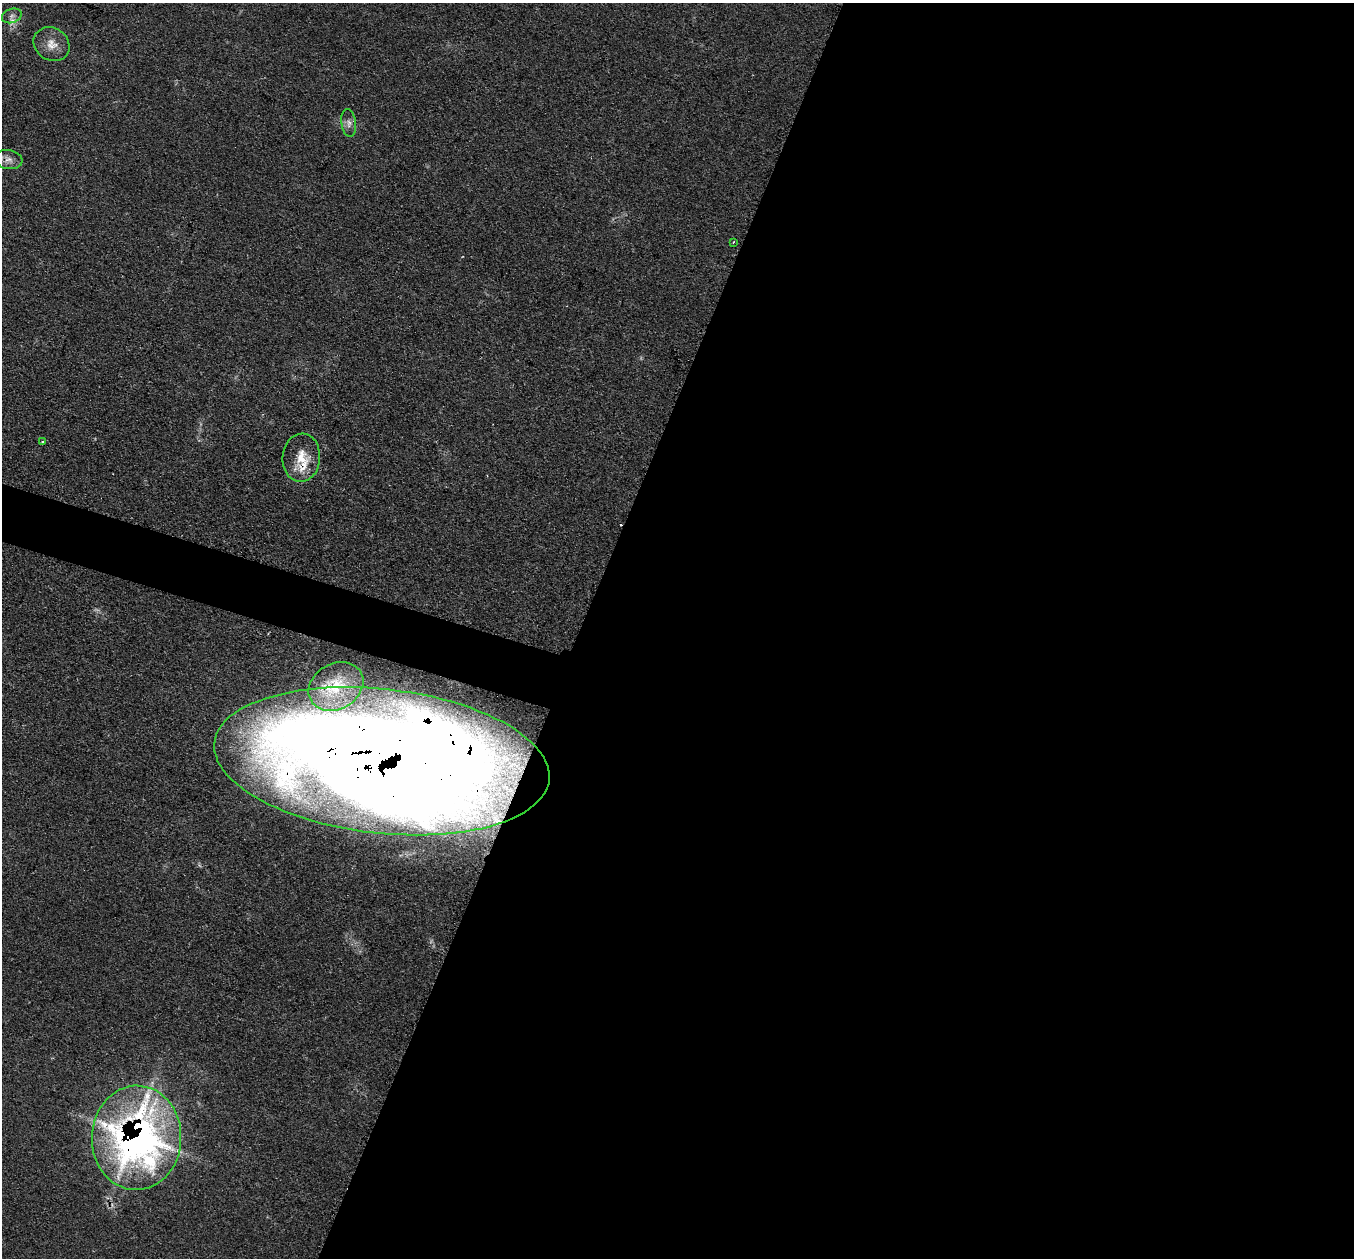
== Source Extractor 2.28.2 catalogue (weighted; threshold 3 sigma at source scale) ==
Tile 12 of 4 x 4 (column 4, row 3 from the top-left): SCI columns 4058-5409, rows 1528-2783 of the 5412 x 5432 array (HDU 1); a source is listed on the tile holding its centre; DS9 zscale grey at full resolution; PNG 1356 x 1260 px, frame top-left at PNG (2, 3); each listed source drawn as its Kron ellipse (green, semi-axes under 4 px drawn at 4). Shown black and unused: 59% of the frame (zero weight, under 2 of 3 exposures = <1% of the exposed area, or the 3 px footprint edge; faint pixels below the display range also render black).
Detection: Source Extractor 2.28.2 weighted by HDU 2 'WHT'; one run over the whole footprint, this tile lists its part. Background 0.079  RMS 0.0058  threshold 0.0259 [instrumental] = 3 sigma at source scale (4.5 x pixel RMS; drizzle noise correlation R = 1.50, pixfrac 1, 0.05/0.05 arcsec/px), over >= 5 px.
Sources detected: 12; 1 cosmic-ray / hot-pixel residue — neither listed nor drawn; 1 inside a brighter listed object's ellipse — not listed separately; the other 10 listed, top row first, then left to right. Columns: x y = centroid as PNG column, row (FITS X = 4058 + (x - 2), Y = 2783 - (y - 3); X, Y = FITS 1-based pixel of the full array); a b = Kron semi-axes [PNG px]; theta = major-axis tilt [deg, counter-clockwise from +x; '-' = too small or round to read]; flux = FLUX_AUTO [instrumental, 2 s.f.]
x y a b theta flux
12 16 10 7 19 2.6
52 44 19 16 -34 7.9
349 123 14 7 -82 3.2
8 160 14 9 -8 4.5
733 242 3 2 - 0.66
42 441 4 3 - 1
301 458 24 19 85 14
336 686 29 22 31 19
382 761 168 72 -6 2300
137 1138 52 44 89 320
Overlapping masked pixels (flux is a lower limit): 4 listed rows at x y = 8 160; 301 458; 382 761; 137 1138
Isophote crosses this tile's border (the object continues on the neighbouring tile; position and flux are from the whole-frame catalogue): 2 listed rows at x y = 8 160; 382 761